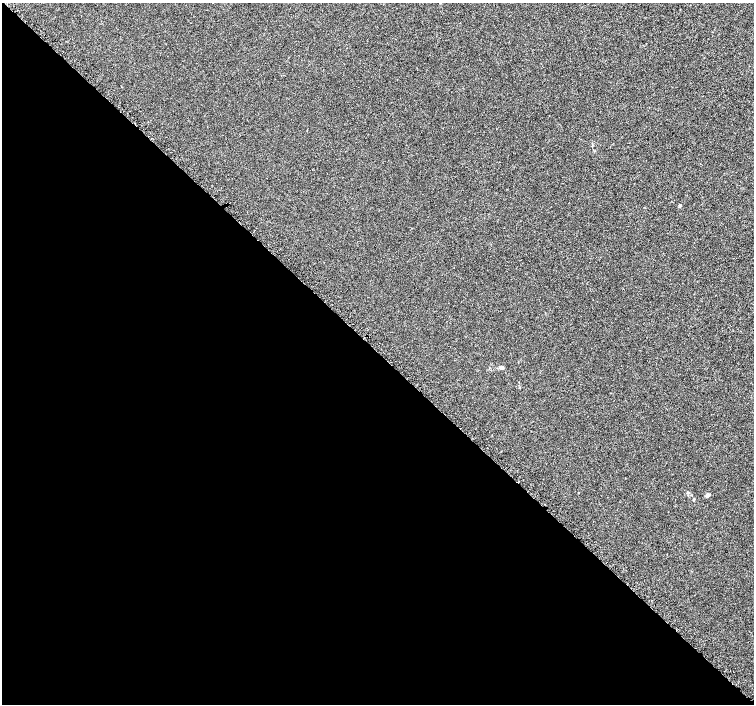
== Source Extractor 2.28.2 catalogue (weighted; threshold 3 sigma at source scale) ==
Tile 14 of 4 x 4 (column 2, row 4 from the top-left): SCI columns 1536-3039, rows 199-1602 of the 6096 x 6087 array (HDU 1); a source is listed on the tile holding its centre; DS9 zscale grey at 2 x 2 block average (1 PNG px = mean of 2 x 2 image px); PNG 756 x 706 px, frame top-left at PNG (2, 3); no overlay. Shown black and unused: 50% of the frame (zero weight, under 3 of 5 exposures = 3% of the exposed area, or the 3 px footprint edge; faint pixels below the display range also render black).
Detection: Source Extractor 2.28.2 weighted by HDU 2 'WHT'; one run over the whole footprint, this tile lists its part. Background 3.81e-05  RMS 0.0014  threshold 0.00625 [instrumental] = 3 sigma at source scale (4.5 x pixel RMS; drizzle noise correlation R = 1.50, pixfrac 1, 0.0396/0.0396 arcsec/px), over >= 5 px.
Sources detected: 5; all 5 listed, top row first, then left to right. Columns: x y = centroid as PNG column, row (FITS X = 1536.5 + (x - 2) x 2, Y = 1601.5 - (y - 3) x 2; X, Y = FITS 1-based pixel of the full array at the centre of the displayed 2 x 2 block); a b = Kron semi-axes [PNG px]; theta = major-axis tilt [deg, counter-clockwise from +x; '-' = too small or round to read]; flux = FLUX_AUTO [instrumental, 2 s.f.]
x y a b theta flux
680 206 3 3 - 0.5
501 367 6 3 5 0.6
687 492 3 2 - 0.19
708 495 4 3 - 0.84
693 499 3 3 - 0.27